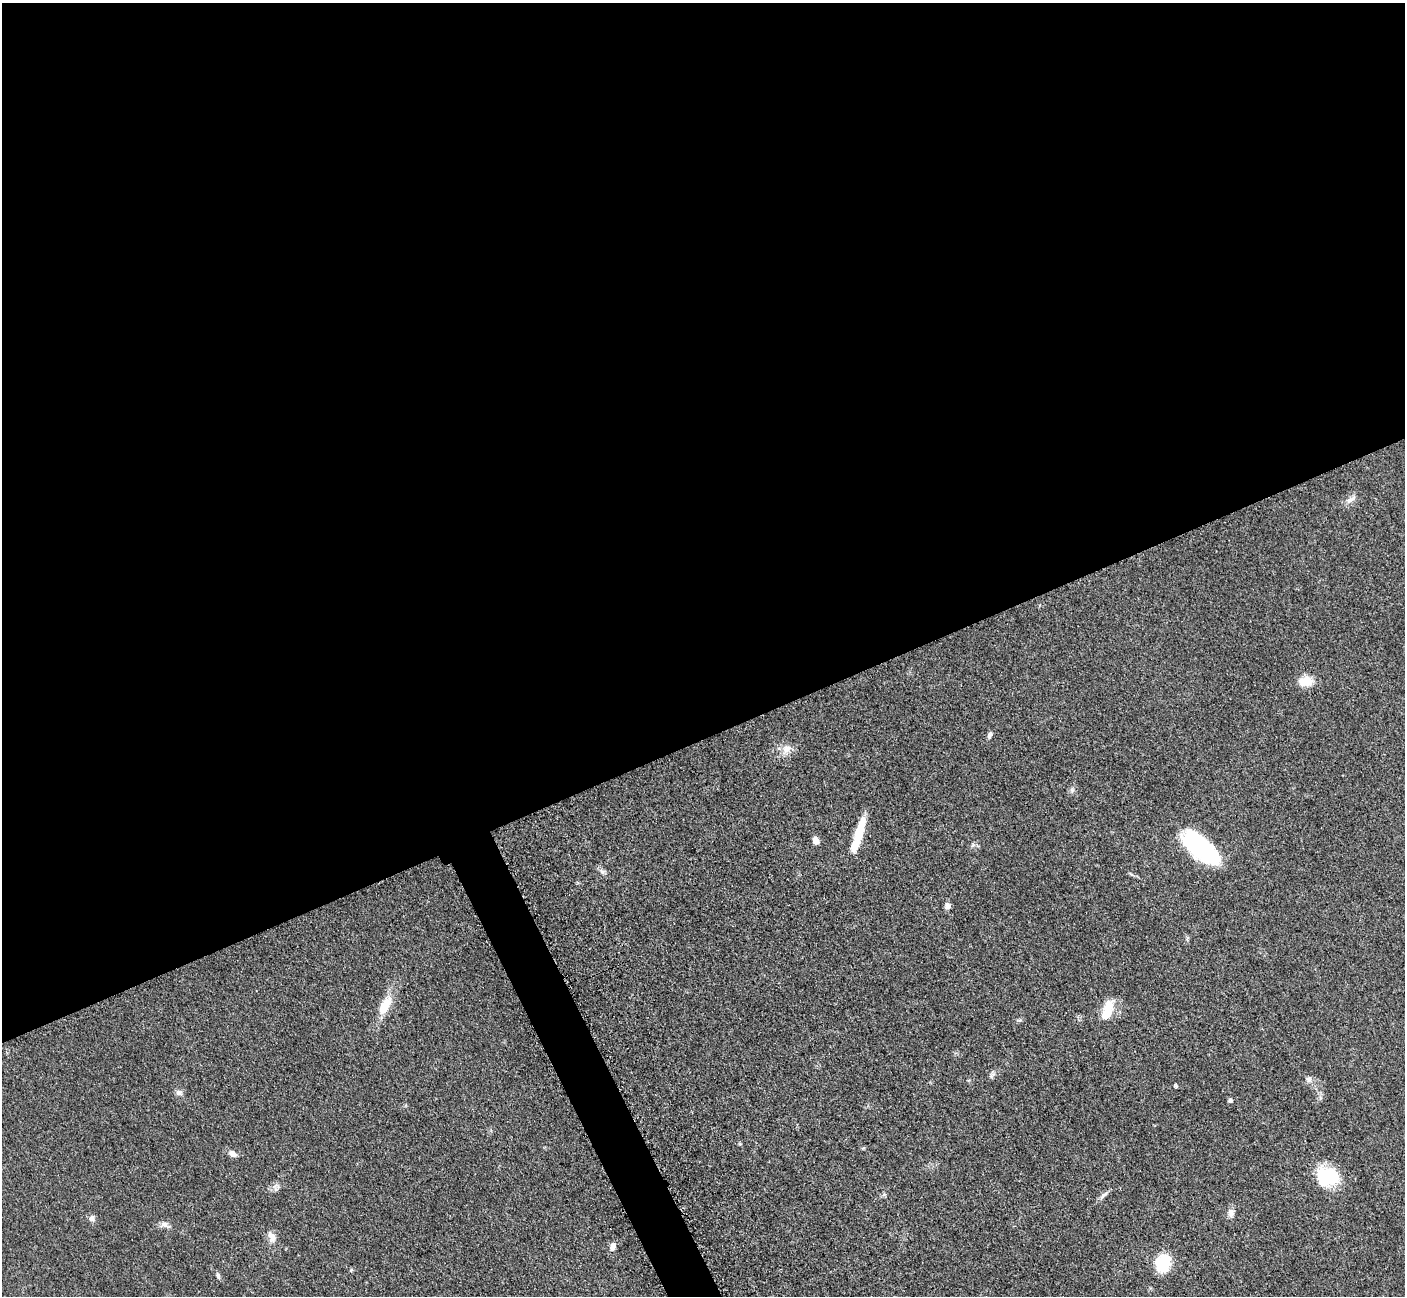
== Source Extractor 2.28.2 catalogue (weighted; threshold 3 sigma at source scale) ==
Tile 2 of 4 x 4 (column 2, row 1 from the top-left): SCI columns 1423-2825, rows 4178-5471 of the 5698 x 5663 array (HDU 1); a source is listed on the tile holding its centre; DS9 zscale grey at full resolution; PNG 1407 x 1298 px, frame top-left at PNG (2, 3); no overlay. Shown black and unused: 58% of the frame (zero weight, under 3 of 5 exposures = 4% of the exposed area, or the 3 px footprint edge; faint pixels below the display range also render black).
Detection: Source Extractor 2.28.2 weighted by HDU 2 'WHT'; one run over the whole footprint, this tile lists its part. Background 0.0525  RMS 0.0056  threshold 0.0251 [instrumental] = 3 sigma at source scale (4.5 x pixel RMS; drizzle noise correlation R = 1.50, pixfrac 1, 0.05/0.05 arcsec/px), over >= 5 px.
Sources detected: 27; all 27 listed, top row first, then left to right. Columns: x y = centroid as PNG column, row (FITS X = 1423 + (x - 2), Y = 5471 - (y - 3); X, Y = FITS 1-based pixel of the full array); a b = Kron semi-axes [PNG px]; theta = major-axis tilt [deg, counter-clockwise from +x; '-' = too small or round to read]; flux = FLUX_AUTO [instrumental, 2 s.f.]
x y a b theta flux
1351 500 15 6 35 3
1305 681 17 11 0 8.7
989 736 8 5 67 1.4
787 749 14 10 28 4.6
1072 790 6 5 - 1.2
859 834 38 8 73 15
816 840 7 6 - 3.4
1200 847 42 18 -40 60
602 871 7 4 -19 1.3
947 906 7 7 - 2.1
385 1006 25 11 62 11
1107 1010 30 11 73 11
1309 1079 8 6 -15 1.7
1176 1086 6 4 -12 0.72
179 1093 9 7 -9 2
1230 1100 5 4 - 1.3
740 1144 5 4 - 0.6
232 1153 13 7 -28 2.6
1328 1176 21 15 -13 36
1104 1195 14 5 40 2
1231 1213 11 8 -89 2.6
92 1218 8 7 - 2
164 1224 10 8 -8 2.5
272 1236 14 8 -61 3.8
612 1247 13 6 83 2.8
1163 1263 16 13 80 22
218 1276 8 5 -74 1.4